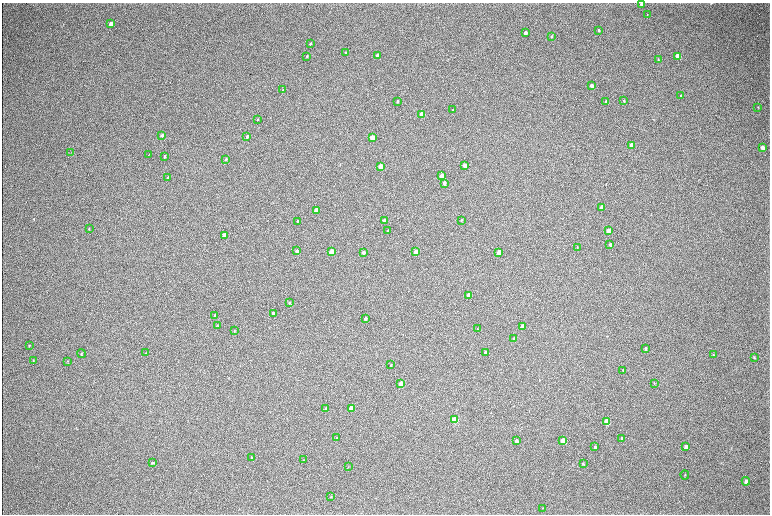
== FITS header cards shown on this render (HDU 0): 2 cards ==
NAXIS1  =                 1536 / length of data axis 1
NAXIS2  =                 1024 / length of data axis 2

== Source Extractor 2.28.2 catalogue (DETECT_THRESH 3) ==
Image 1536 x 1024 px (HDU 0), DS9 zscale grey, zoomed out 1/2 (1 PNG px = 2 x 2 image px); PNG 772 x 516 px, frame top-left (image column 1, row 1023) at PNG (2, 3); each listed source drawn as its Kron ellipse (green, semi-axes under 4 px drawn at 4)
Background 315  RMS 23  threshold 69.2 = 3 sigma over >= 5 px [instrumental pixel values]
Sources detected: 94; all 94 listed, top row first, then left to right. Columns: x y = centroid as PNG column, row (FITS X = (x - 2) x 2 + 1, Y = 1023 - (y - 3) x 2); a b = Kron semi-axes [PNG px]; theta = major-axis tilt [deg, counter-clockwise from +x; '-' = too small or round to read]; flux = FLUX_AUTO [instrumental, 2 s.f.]
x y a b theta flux
641 4 3 2 - 7400
647 15 3 2 - 2000
111 24 4 3 - 41000
599 30 3 2 - 3700
525 33 3 3 - 15000
551 36 3 3 - 3700
310 44 3 3 - 5000
345 53 3 2 - 4100
377 55 3 2 - 10000
307 56 3 3 - 2900
678 56 4 3 - 64000
658 60 3 2 - 2800
591 85 3 3 - 17000
283 90 3 2 - 2100
681 96 4 3 - 3900
624 100 3 3 - 3100
397 101 3 2 - 5300
606 101 4 2 - 5100
758 107 3 2 - 1900
453 110 3 2 - 2900
422 114 3 3 - 130000
257 120 3 2 - 2500
162 135 4 3 - 8100
247 137 3 2 - 6100
372 138 3 3 - 200000
632 145 3 3 - 80000
762 148 4 3 - 26000
71 153 3 2 - 2200
149 155 3 2 - 2200
165 156 3 2 - 5300
226 159 3 3 - 5300
464 165 3 3 - 34000
380 166 3 3 - 120000
441 176 3 3 - 62000
168 178 3 2 - 5600
444 183 3 3 - 18000
601 207 3 3 - 22000
316 210 3 3 - 66000
461 220 2 2 - 3400
297 221 2 2 - 2300
384 221 3 3 - 59000
89 228 3 2 - 2300
388 231 3 2 - 4300
609 231 4 3 - 62000
224 235 3 3 - 56000
610 245 3 3 - 7100
577 247 3 2 - 2300
297 251 3 2 - 12000
331 252 3 3 - 170000
363 252 3 3 - 14000
415 252 3 3 - 67000
499 252 3 3 - 82000
469 295 3 3 - 80000
289 303 3 2 - 4200
273 313 3 3 - 8200
215 315 3 2 - 11000
365 318 3 2 - 8700
217 326 3 3 - 3400
523 326 3 3 - 39000
477 329 3 2 - 2500
234 331 3 2 - 2700
514 339 3 3 - 15000
29 346 4 3 - 2800
645 348 3 2 - 7000
485 352 3 2 - 7100
81 353 4 3 - 4200
146 353 3 3 - 3100
713 355 3 3 - 3000
754 357 3 3 - 3300
33 360 3 2 - 2500
68 361 3 2 - 2000
391 365 3 3 - 3200
623 370 4 2 - 3200
654 383 3 3 - 2500
401 384 4 3 - 210000
326 408 4 3 - 5300
351 408 4 3 - 130000
454 420 4 3 - 300000
606 422 4 3 - 200000
337 438 4 4 - 4200
622 438 4 3 - 8700
516 441 3 3 - 12000
563 441 4 3 - 150000
595 447 3 3 - 5700
686 447 4 3 - 29000
252 458 3 3 - 9700
303 460 3 2 - 1800
153 463 4 3 - 5300
583 464 3 3 - 3600
348 467 3 3 - 2200
685 475 4 2 - 2500
746 481 4 3 - 15000
331 496 3 3 - 2600
543 508 3 2 - 2100